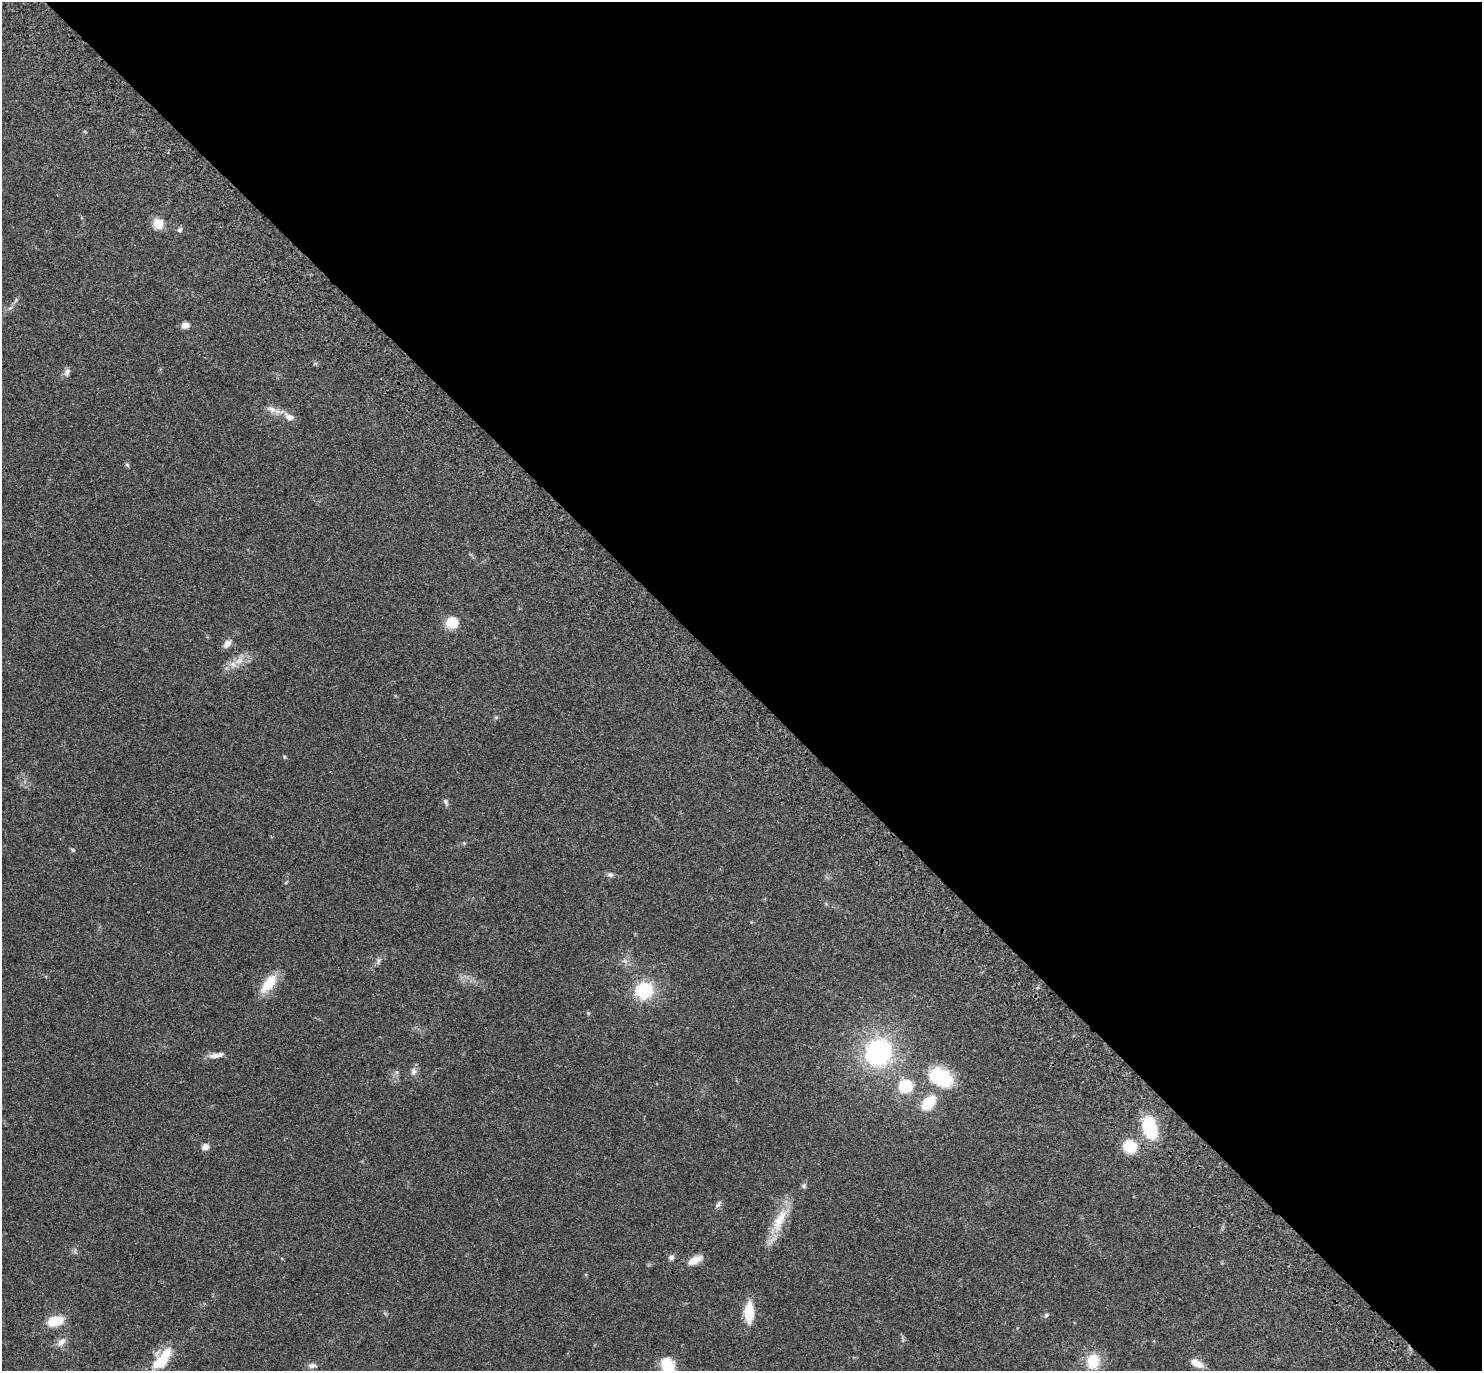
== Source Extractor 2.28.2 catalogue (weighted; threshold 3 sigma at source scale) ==
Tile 8 of 4 x 4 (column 4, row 2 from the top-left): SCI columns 4537-6016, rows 2983-4351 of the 6116 x 6106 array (HDU 1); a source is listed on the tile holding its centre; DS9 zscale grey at full resolution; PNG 1484 x 1373 px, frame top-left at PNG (2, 2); no overlay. Shown black and unused: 50% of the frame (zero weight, under 3 of 4 exposures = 6% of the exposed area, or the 3 px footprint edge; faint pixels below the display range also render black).
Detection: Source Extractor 2.28.2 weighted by HDU 2 'WHT'; one run over the whole footprint, this tile lists its part. Background 0.0515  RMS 0.0053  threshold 0.0238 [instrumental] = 3 sigma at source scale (4.5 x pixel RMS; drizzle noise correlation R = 1.50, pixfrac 1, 0.05/0.05 arcsec/px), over >= 5 px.
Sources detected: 42; all 42 listed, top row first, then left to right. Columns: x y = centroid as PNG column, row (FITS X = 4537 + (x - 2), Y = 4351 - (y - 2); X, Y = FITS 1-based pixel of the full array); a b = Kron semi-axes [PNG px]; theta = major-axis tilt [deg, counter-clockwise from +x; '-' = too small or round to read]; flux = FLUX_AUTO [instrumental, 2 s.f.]
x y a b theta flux
158 223 6 5 - 27
180 230 7 6 - 1.1
10 308 7 4 18 0.89
185 325 8 6 12 3.1
67 372 11 7 67 1.9
272 409 14 8 -26 3.2
289 417 15 8 -31 3.7
127 465 7 4 -37 0.65
452 622 16 14 10 7.3
227 644 11 7 46 2.9
239 661 15 8 29 4.9
284 757 5 4 - 0.62
446 802 9 5 -62 1.3
73 850 6 4 -32 0.66
610 875 9 6 -15 1.4
378 961 9 4 77 1.1
269 983 28 12 51 10
644 990 17 16 - 23
878 1052 25 23 51 66
214 1056 14 7 6 3.1
413 1071 10 7 77 2.3
397 1072 7 4 90 0.94
941 1077 32 21 -30 24
906 1086 15 14 - 14
929 1103 15 9 47 15
1150 1128 19 11 -77 31
1130 1146 13 12 - 13
205 1147 8 7 - 2.5
803 1186 7 5 80 0.96
718 1204 11 5 51 1.4
779 1220 39 13 63 13
671 1257 7 6 - 1.6
694 1260 17 8 27 5.8
749 1312 18 9 89 15
1046 1315 7 5 45 0.98
55 1321 18 11 14 10
61 1342 13 8 49 3.4
162 1359 34 13 51 14
1093 1361 16 12 81 12
1197 1363 17 8 -30 4.5
312 1365 10 6 -2 1.8
668 1366 15 11 -69 16
Isophote crosses this tile's border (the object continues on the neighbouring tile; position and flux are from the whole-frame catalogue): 1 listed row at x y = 668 1366